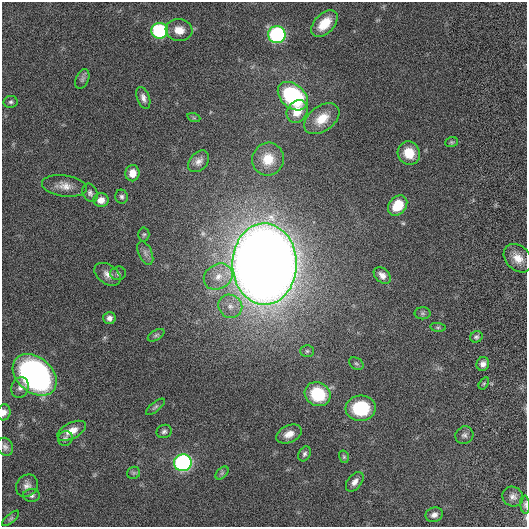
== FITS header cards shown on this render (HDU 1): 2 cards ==
NAXIS1  =                  525
NAXIS2  =                  525

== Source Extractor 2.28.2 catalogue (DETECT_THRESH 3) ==
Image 525 x 525 px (HDU 1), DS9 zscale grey, 1 PNG px = 1 image px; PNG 529 x 529 px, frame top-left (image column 1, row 525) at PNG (2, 2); each listed source drawn as its Kron ellipse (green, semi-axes under 4 px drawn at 4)
Background 0.0071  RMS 0.052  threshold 0.157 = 3 sigma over >= 5 px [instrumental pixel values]
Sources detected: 63; all 63 listed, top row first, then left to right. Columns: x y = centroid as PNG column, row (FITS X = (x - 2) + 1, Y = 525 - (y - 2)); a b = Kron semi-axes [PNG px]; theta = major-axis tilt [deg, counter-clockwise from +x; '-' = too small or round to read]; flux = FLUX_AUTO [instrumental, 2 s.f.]
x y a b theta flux
324 24 16 9 46 80
179 30 13 11 -8 44
160 31 8 8 - 320
277 35 8 8 - 490
82 79 10 6 68 11
293 96 17 12 -40 480
143 98 11 6 -70 17
11 102 7 6 - 8.5
297 111 12 10 56 62
194 118 6 4 -18 5.2
322 119 20 12 36 71
451 142 6 5 - 5.6
409 153 12 11 - 74
268 159 16 15 - 71
199 161 12 8 47 22
132 173 8 7 - 35
64 186 23 10 -8 40
90 193 9 7 -67 12
122 197 7 6 - 9.5
101 200 7 7 - 34
398 205 11 8 48 95
144 234 7 5 87 6.4
145 253 12 6 -65 16
518 258 16 12 -46 45
264 264 41 32 89 8700
118 273 8 7 - 8.9
108 274 14 9 -36 25
382 275 10 7 -43 21
218 277 15 12 31 49
230 306 12 11 - 35
422 313 8 6 -1 8
109 318 6 6 - 14
438 327 8 4 -8 6
156 335 9 5 30 7.7
476 337 6 5 - 7.1
307 351 7 5 0 7.3
356 364 8 5 -32 7.8
483 364 7 6 - 17
35 375 24 17 -40 1100
484 383 7 4 58 5.3
20 388 10 8 73 17
318 394 13 11 -29 180
155 407 11 4 39 7.9
361 408 15 13 4 190
4 412 8 6 73 19
72 431 15 8 27 40
164 431 8 6 23 9.6
289 434 13 8 24 33
464 435 9 8 - 13
65 438 8 7 - 10
5 447 9 7 -61 12
304 454 8 5 59 9.1
344 457 6 5 - 5.6
183 463 9 8 - 690
134 473 6 6 - 7.5
222 473 8 4 45 7.3
355 482 11 7 51 20
27 486 12 10 48 22
32 495 8 6 -3 11
513 497 11 9 -26 18
525 505 9 5 -85 7.5
434 515 9 7 18 17
11 518 10 4 40 7.7
At the frame edge (FLAGS 8, measured only in part): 2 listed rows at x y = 4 412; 525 505